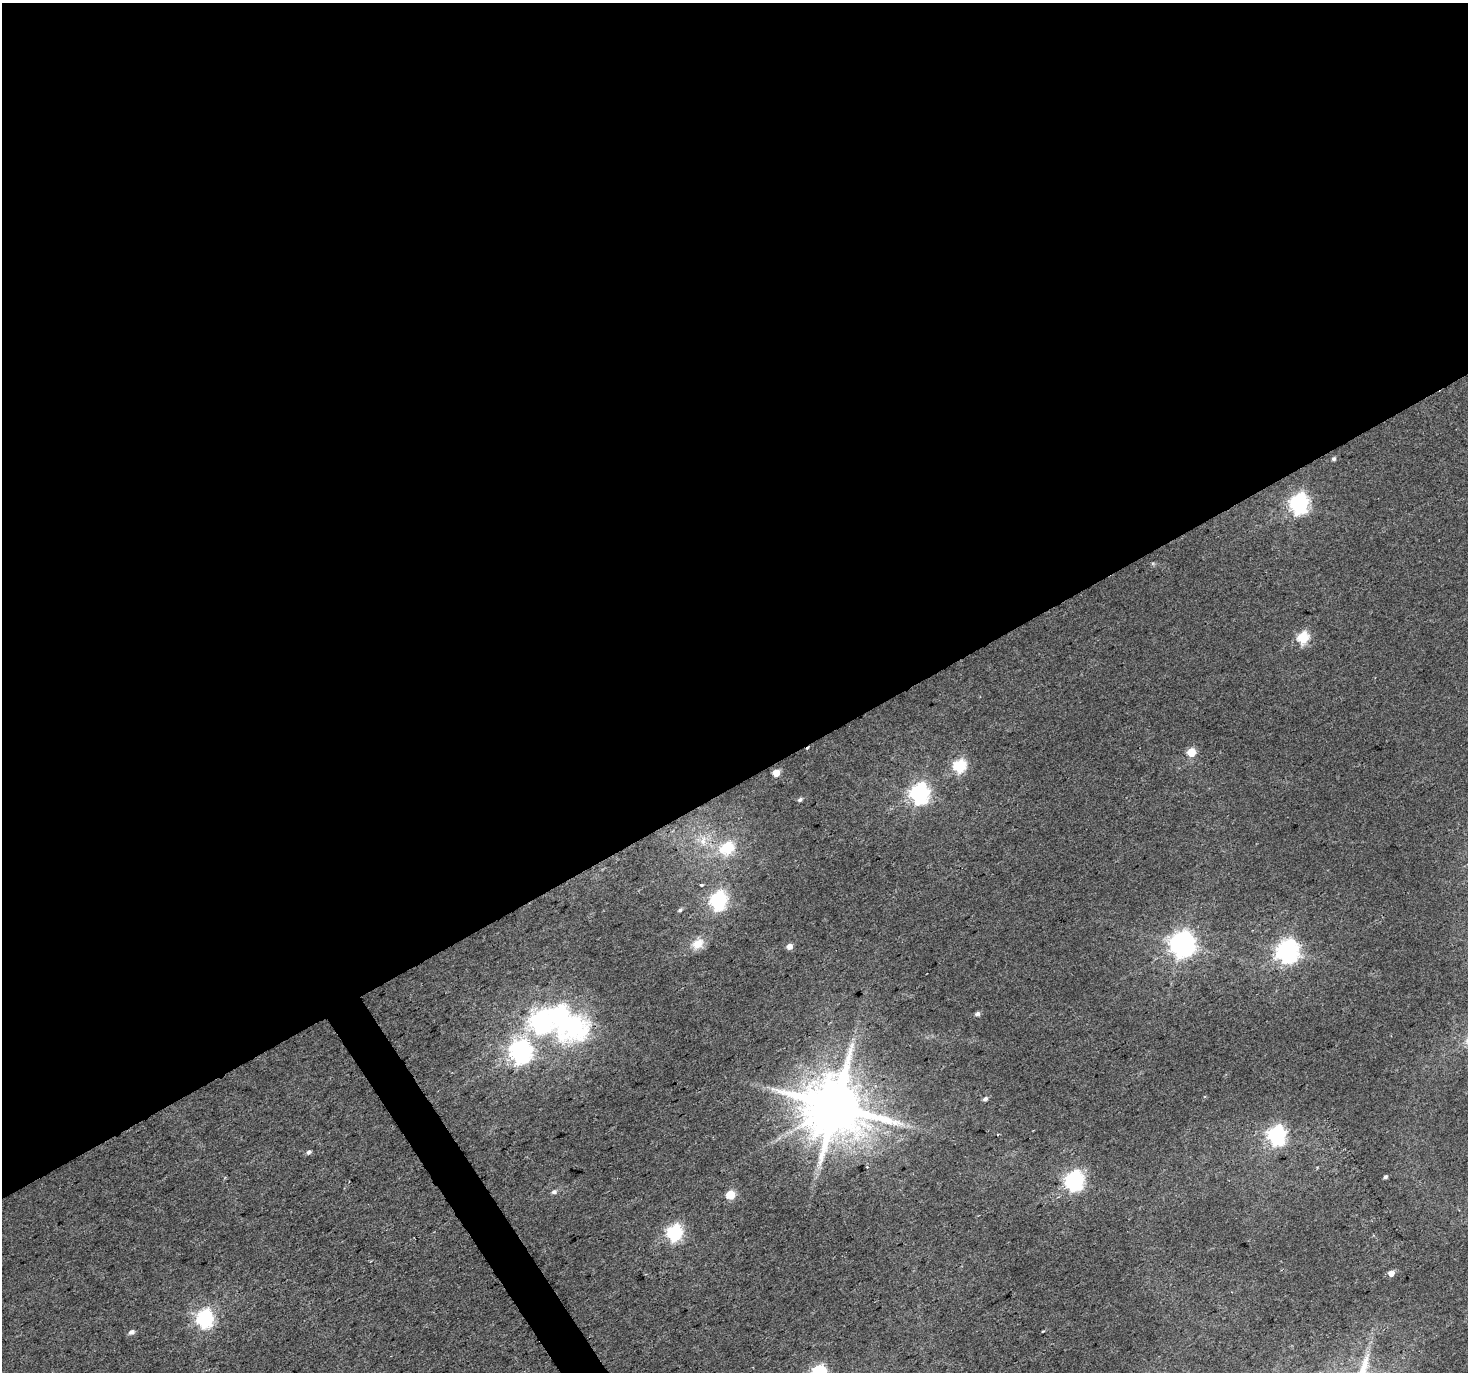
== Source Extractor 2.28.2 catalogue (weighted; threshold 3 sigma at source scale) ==
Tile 2 of 4 x 4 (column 2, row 1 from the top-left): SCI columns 1467-2932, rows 4225-5594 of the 5865 x 5769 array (HDU 1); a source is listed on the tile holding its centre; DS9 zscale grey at full resolution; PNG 1470 x 1374 px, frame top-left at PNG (2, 3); no overlay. Shown black and unused: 58% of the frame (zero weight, under 2 of 3 exposures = <1% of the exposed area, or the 3 px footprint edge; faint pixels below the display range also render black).
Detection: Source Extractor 2.28.2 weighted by HDU 2 'WHT'; one run over the whole footprint, this tile lists its part. Background 0.0398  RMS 0.0065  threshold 0.0293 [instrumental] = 3 sigma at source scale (4.5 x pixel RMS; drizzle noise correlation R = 1.50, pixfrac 1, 0.0396/0.0396 arcsec/px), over >= 5 px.
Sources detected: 36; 2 cosmic-ray / hot-pixel residue — not listed; the other 34 listed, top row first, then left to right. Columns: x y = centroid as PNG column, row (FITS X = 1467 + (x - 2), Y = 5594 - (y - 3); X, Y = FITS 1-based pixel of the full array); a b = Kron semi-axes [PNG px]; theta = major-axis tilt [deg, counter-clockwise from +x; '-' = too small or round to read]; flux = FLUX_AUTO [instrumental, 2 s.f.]
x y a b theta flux
1334 459 4 4 - 1.5
1299 504 8 7 - 280
1303 638 6 5 - 61
1191 752 5 5 - 27
960 766 6 6 - 80
776 773 5 5 - 12
920 794 8 7 - 310
800 800 6 4 26 1.7
703 841 14 8 81 5.3
727 848 6 6 - 63
701 885 3 3 - 3.2
718 900 7 6 - 220
680 910 6 4 29 1.3
698 944 16 12 37 8.8
1183 944 8 8 - 660
790 946 5 5 - 4.5
1288 951 8 7 - 490
560 1014 30 13 -46 230
977 1014 6 5 - 1.9
541 1022 10 8 -44 380
521 1052 8 8 - 450
985 1099 6 5 - 1.8
836 1106 17 16 - 5300
998 1134 3 2 - 0.47
1277 1135 7 7 - 270
309 1152 6 4 42 1.8
1385 1177 4 4 - 1.3
1074 1181 8 7 - 260
554 1192 7 6 - 1.9
731 1195 5 5 - 28
675 1233 6 6 - 160
1391 1273 5 5 - 5.1
204 1318 7 7 - 210
131 1332 6 5 - 2.7